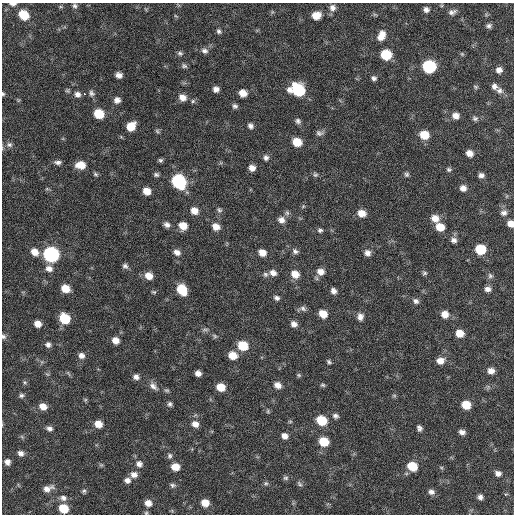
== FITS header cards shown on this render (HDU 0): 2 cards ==
NAXIS1  =                  512 / Axis length
NAXIS2  =                  512 / Axis length

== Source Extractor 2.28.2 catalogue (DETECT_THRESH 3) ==
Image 512 x 512 px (HDU 0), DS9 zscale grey, 1 PNG px = 1 image px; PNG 516 x 516 px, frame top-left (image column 1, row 512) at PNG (2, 3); no overlay
Background 61.5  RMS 8.5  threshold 25.6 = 3 sigma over >= 5 px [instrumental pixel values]
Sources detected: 175; all 175 listed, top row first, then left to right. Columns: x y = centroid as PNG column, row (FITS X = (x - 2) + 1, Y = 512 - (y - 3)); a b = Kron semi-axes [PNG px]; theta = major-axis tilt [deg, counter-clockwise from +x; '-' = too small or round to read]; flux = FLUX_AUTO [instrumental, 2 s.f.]
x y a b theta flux
13 4 7 3 -2 2000
75 6 7 6 - 1500
61 7 6 3 -18 680
332 8 8 8 - 2800
426 9 6 6 - 2200
452 12 10 6 18 2100
24 15 8 7 - 14000
316 15 8 6 16 6900
375 15 6 4 -19 740
489 26 6 6 - 1600
219 31 6 5 - 1400
381 36 11 7 65 5700
205 51 9 7 -22 2200
180 53 8 6 -12 1400
462 54 6 4 -45 700
386 55 8 7 - 20000
184 66 8 6 -19 1400
429 67 8 8 - 61000
499 70 7 7 - 2800
119 75 6 5 - 2800
374 78 5 5 - 1600
494 86 7 6 - 2600
475 87 7 5 -3 860
216 89 6 6 - 2800
67 90 6 5 - 870
290 90 8 7 - 3000
299 90 10 8 -51 38000
499 90 10 8 -41 2800
91 93 9 7 -55 1900
243 93 7 6 - 6000
3 94 5 4 - 770
77 94 8 7 - 2500
84 94 3 2 - 11000
182 97 8 7 - 4300
117 100 7 7 - 2800
193 101 6 6 - 1100
235 106 6 6 - 1600
99 114 7 7 - 16000
456 116 8 7 - 3800
475 118 8 6 -29 1500
298 121 7 6 - 1800
131 126 8 7 - 9600
250 126 7 6 - 1900
157 131 7 5 -37 920
320 133 10 6 -1 1800
424 135 8 7 - 11000
297 142 8 7 - 11000
9 145 9 7 -15 2100
470 153 7 6 - 4100
266 158 7 7 - 2000
160 160 5 5 - 1200
58 162 9 5 -3 2000
81 165 10 7 -4 8200
252 168 6 6 - 3700
449 169 7 6 - 1200
95 174 7 5 -17 1100
406 174 7 6 - 1300
156 175 6 5 - 1300
315 175 7 6 - 1200
481 175 6 5 - 2100
179 181 9 8 - 79000
463 188 7 7 - 3200
47 189 6 4 -18 730
147 191 7 6 - 6300
507 196 6 3 71 600
303 206 5 5 - 770
219 210 8 6 -39 1400
194 211 8 7 - 5200
287 213 8 6 -88 1400
362 213 8 7 - 6000
504 213 9 8 - 2600
435 218 10 8 -30 5500
281 220 9 8 - 3500
511 224 7 6 - 4100
167 225 7 6 - 2400
183 226 8 7 - 7100
216 227 8 7 - 5100
440 227 9 7 -28 8400
320 230 7 6 - 1400
454 240 8 7 - 2200
480 249 8 7 - 21000
295 251 9 6 -35 1900
35 252 9 7 -41 5600
177 252 8 6 -32 3100
262 253 8 7 - 4900
367 253 8 7 - 2900
51 254 8 8 - 130000
125 266 7 6 - 1700
49 269 9 7 -16 3500
321 272 9 8 - 4300
273 273 8 7 - 3400
424 273 7 6 - 1200
265 274 7 6 - 1500
295 274 8 7 - 6400
149 276 8 7 - 5700
490 276 7 7 - 1400
65 288 7 6 - 8600
488 289 7 6 - 2700
182 290 9 7 -57 17000
333 291 6 5 - 2700
154 292 6 4 -15 800
277 298 7 5 -25 1700
416 301 8 7 - 2000
303 308 9 7 -33 2000
323 314 7 6 - 8100
445 314 8 8 - 5400
360 317 10 8 83 3000
64 318 8 7 - 19000
38 324 6 6 - 4500
294 324 7 6 - 3000
205 330 10 4 5 1200
460 333 7 7 - 7200
3 336 7 6 - 1400
215 336 8 5 -37 1100
115 340 7 6 - 4900
48 345 6 6 - 2000
243 346 8 7 - 16000
81 355 8 7 - 2900
233 355 8 7 - 8400
440 361 9 7 4 4700
329 362 6 4 -41 1100
491 371 7 6 - 3700
68 373 9 4 -57 840
198 373 6 5 - 3000
47 374 6 4 -42 870
299 375 6 5 - 840
136 377 7 6 - 2500
25 382 7 5 -21 970
278 385 8 7 - 3800
323 385 7 5 -2 980
153 386 13 7 -48 3200
221 387 7 6 - 8600
167 390 7 5 -2 920
21 395 7 6 - 1400
394 395 6 4 0 790
85 400 6 5 - 750
170 404 6 5 - 1400
466 405 7 7 - 11000
43 406 8 7 - 5300
268 411 6 4 -63 870
335 416 8 6 -11 1700
321 420 8 7 - 18000
290 421 6 4 0 680
98 424 7 7 - 6000
195 424 8 7 - 3800
49 428 8 6 -25 2100
419 428 7 5 -67 1800
462 432 6 5 - 2600
285 436 7 6 - 3200
324 442 7 7 - 15000
21 453 8 6 -31 2400
170 456 8 6 76 1500
7 462 6 6 - 2800
139 464 9 8 - 2900
101 465 6 5 - 830
412 466 8 7 - 16000
175 467 8 7 - 6800
441 467 6 3 -19 680
498 473 7 6 - 2500
134 475 9 8 - 3200
286 478 7 6 - 1300
127 480 7 7 - 2500
266 483 6 6 - 1100
299 484 9 5 -46 1300
172 485 8 5 -10 1400
48 488 12 7 20 3800
84 491 6 5 - 1100
431 492 8 6 -13 2400
506 494 6 3 17 530
480 497 6 5 - 2100
63 498 9 8 - 2500
148 503 8 7 - 4500
205 503 7 7 - 6700
64 509 7 7 - 14000
146 513 6 4 41 820
At the frame edge (FLAGS 8, measured only in part): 5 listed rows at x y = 13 4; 3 94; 511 224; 3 336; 146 513